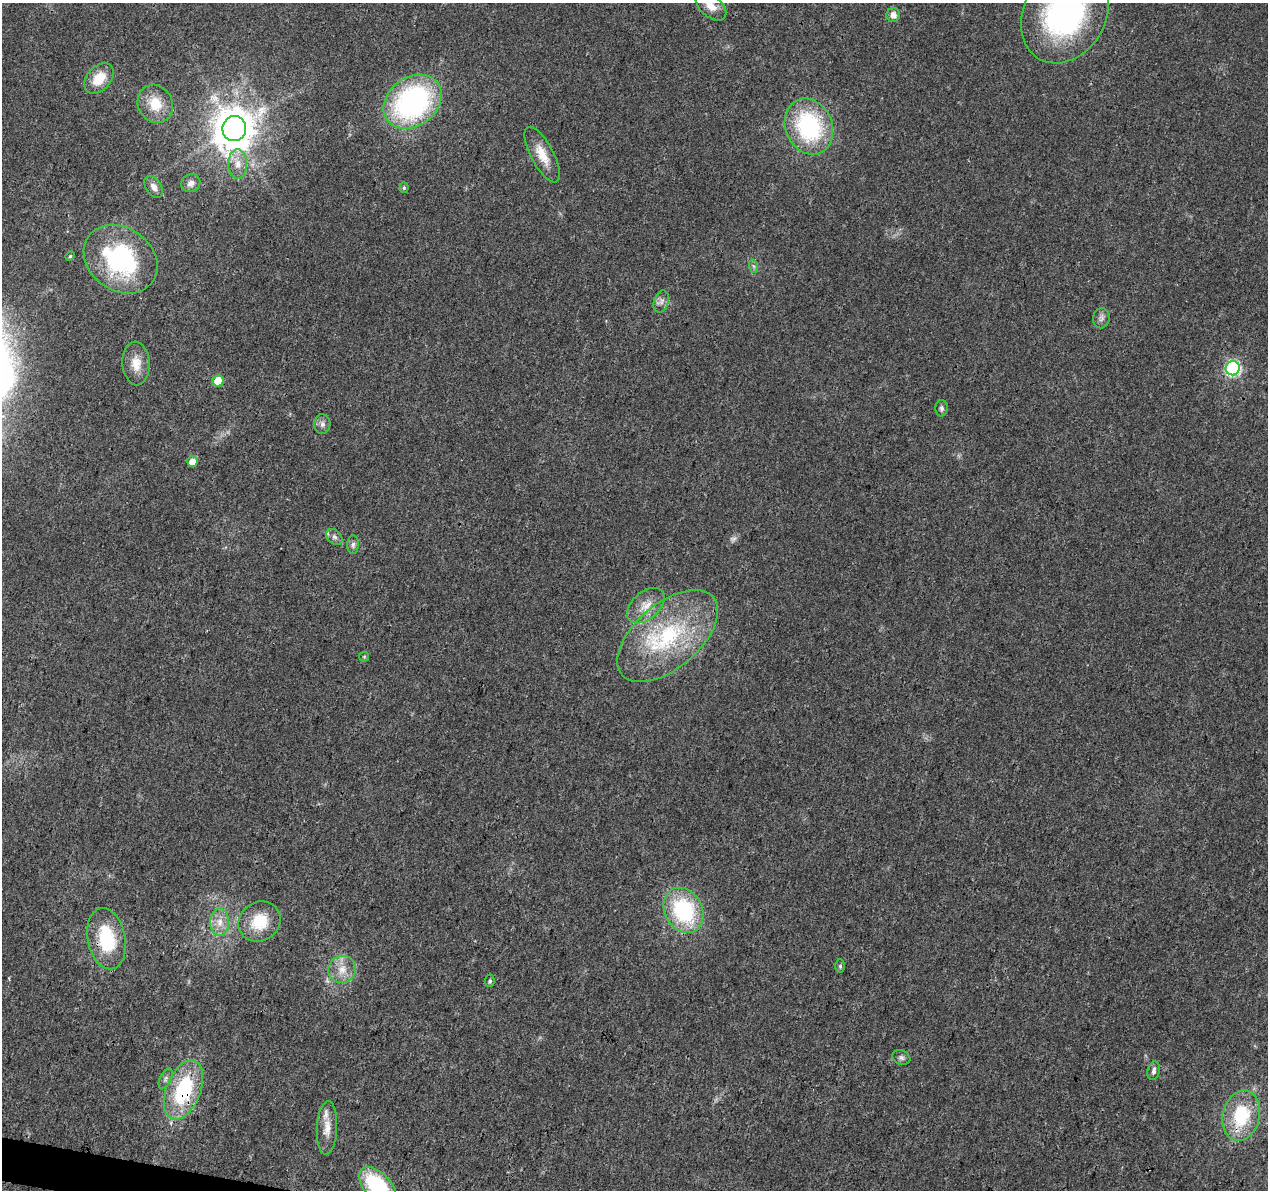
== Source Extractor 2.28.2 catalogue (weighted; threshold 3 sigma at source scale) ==
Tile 7 of 4 x 4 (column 3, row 2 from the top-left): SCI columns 2531-3796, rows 2603-3790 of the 5076 x 5262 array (HDU 1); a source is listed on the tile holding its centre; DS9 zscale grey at full resolution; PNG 1270 x 1192 px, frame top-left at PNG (2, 3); each listed source drawn as its Kron ellipse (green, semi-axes under 4 px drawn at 4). Shown black and unused: <1% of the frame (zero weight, under 3 of 4 exposures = <1% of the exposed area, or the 3 px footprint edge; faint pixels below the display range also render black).
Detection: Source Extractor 2.28.2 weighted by HDU 2 'WHT'; one run over the whole footprint, this tile lists its part. Background 0.0223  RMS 0.003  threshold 0.0135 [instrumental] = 3 sigma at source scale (4.5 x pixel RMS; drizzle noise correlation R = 1.50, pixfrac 1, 0.0396/0.0396 arcsec/px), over >= 5 px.
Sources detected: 46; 1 too faint to see at this stretch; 1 cosmic-ray / hot-pixel residue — neither listed nor drawn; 1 inside a brighter listed object's ellipse — not listed separately; the other 43 listed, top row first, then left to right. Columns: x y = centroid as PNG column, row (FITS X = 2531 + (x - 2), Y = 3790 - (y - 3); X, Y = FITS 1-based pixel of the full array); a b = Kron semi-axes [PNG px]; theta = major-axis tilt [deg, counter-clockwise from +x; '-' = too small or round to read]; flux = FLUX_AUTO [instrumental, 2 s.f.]
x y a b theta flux
711 6 18 10 -41 3.8
1065 13 52 41 61 71
893 15 7 7 - 2.2
99 79 17 12 48 6.9
413 102 31 24 37 64
155 104 20 17 -61 7.5
809 126 29 23 -67 35
234 129 12 12 - 690
542 155 31 11 -62 5.7
238 164 14 9 -90 3
191 183 10 9 - 1.7
154 187 12 7 -57 1.8
404 188 5 4 - 0.49
70 256 5 4 - 0.39
121 259 39 31 -35 41
753 266 7 4 -70 0.53
661 301 11 7 71 1.4
1101 318 10 8 80 1.3
136 363 22 13 -86 4.5
1233 368 7 7 - 54
218 381 6 5 - 8.4
941 408 8 6 88 0.8
322 424 10 8 89 1.3
192 462 5 5 - 3.2
334 537 9 6 -43 1.1
353 545 9 6 88 0.93
646 605 22 13 41 5.2
668 636 60 32 41 37
364 657 5 4 - 0.37
684 910 24 18 -60 30
260 921 22 19 32 10
220 922 14 9 89 3.2
107 939 31 19 -79 17
840 966 6 5 - 0.62
342 969 14 13 - 4.3
490 981 6 5 - 0.61
901 1058 9 7 -21 0.99
1154 1071 9 6 76 1.1
166 1079 11 5 66 0.9
183 1090 31 17 68 27
1241 1116 25 18 76 17
327 1128 27 10 87 4
378 1186 23 13 -46 26
Overlapping masked pixels (flux is a lower limit): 1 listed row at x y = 183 1090
Isophote crosses this tile's border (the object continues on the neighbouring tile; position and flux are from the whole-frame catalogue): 3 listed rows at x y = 711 6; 1065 13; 378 1186